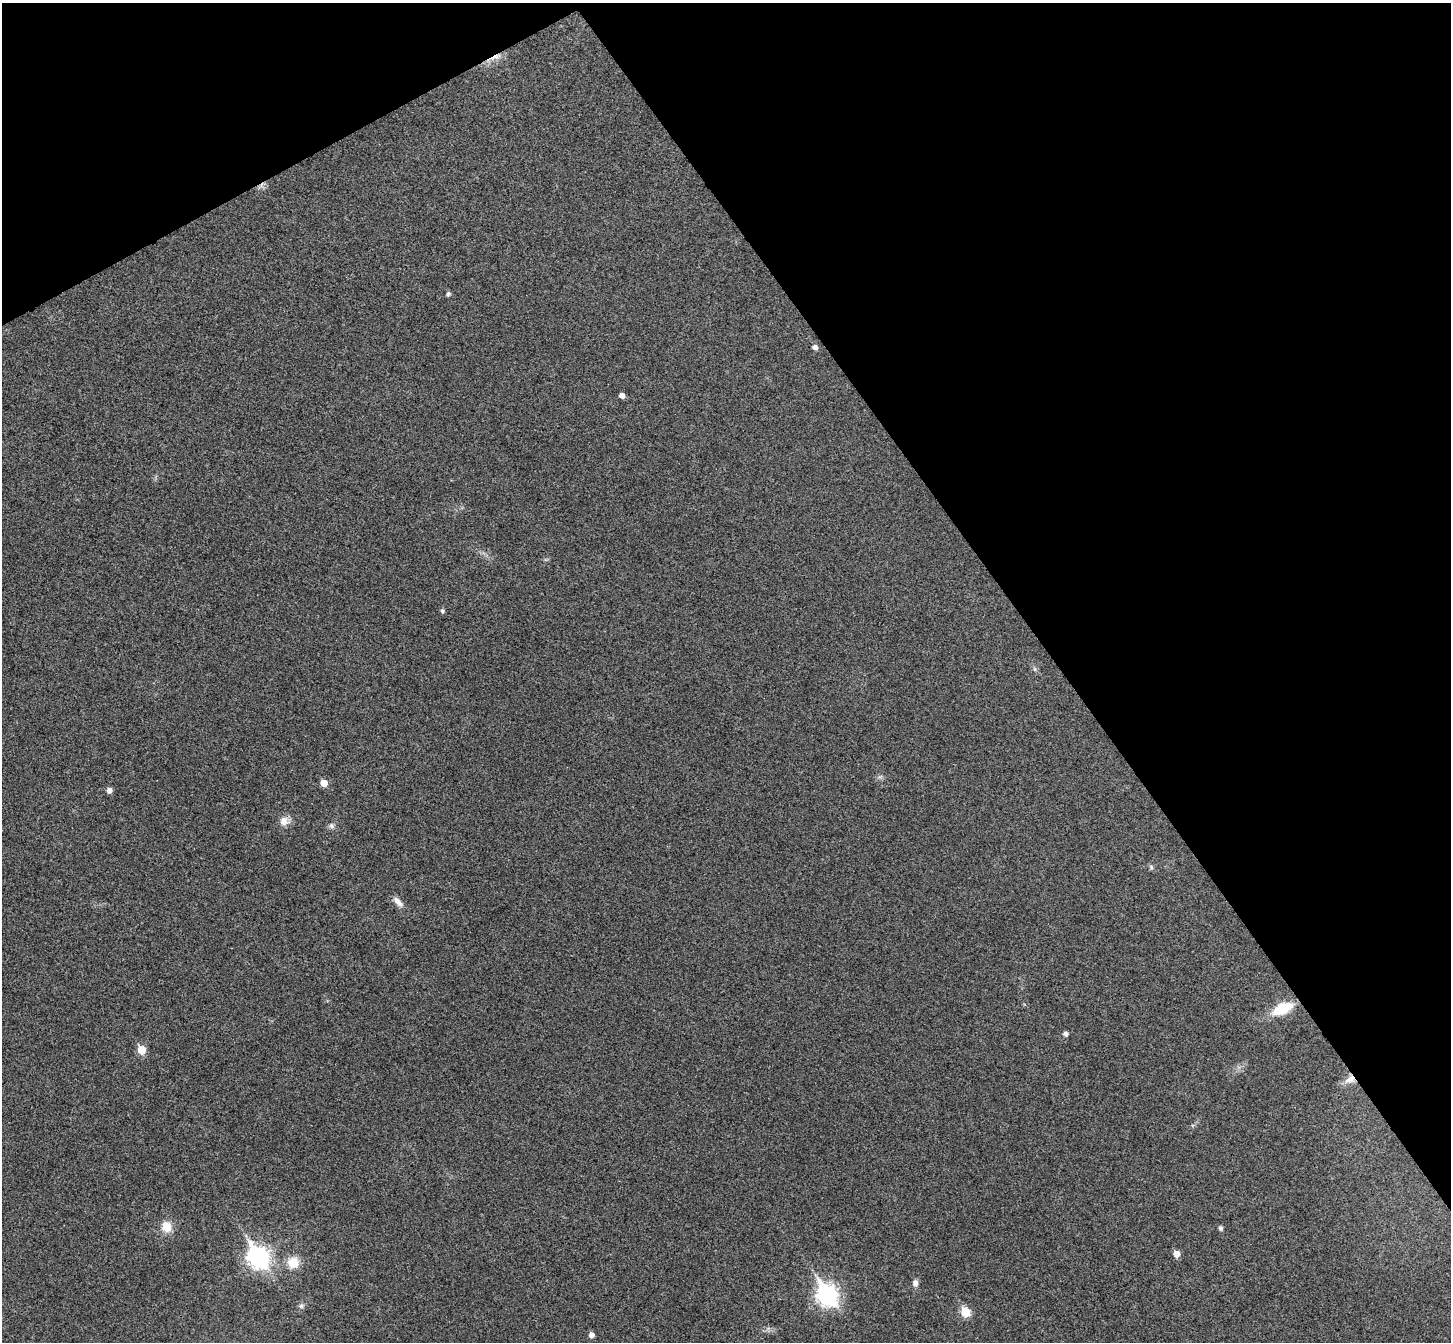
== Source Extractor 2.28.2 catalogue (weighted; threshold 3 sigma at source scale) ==
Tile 3 of 4 x 4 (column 3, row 1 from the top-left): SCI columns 2948-4396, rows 4210-5549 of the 5898 x 5875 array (HDU 1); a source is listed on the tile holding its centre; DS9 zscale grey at full resolution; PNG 1453 x 1344 px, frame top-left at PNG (2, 3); no overlay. Shown black and unused: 32% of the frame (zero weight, under 3 of 4 exposures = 6% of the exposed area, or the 3 px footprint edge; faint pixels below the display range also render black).
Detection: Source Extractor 2.28.2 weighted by HDU 2 'WHT'; one run over the whole footprint, this tile lists its part. Background 0.0533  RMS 0.0066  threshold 0.0295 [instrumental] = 3 sigma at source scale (4.5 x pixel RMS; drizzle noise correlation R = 1.50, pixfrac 1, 0.05/0.05 arcsec/px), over >= 5 px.
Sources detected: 28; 1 too faint to see at this stretch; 1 cosmic-ray / hot-pixel residue — not listed; the other 26 listed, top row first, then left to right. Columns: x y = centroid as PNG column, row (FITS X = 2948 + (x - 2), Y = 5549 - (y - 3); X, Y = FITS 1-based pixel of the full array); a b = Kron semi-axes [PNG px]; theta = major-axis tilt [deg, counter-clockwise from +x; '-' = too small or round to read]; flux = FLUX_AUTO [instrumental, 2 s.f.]
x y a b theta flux
495 57 21 6 24 5.8
448 294 7 5 55 1.2
815 347 5 5 - 3.1
622 395 5 4 - 3.8
442 611 5 5 - 1.5
1035 669 7 4 -89 1.2
324 783 5 5 - 9.2
109 790 5 5 - 3.3
284 821 15 11 10 5.5
331 826 7 7 - 2.1
1151 867 7 5 -69 1.4
398 902 17 7 -46 4.7
1282 1009 21 10 25 25
1065 1033 5 4 - 2.4
141 1050 6 5 - 20
1350 1079 15 10 30 6.2
167 1227 13 12 - 9.1
1220 1228 5 4 - 1.9
1176 1254 6 5 - 6.1
258 1257 10 8 -57 350
293 1262 14 13 - 11
915 1283 8 6 -89 2.9
827 1295 10 8 -58 330
301 1306 8 6 27 1.9
965 1312 6 5 - 26
591 1335 5 5 - 3.5
Overlapping masked pixels (flux is a lower limit): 2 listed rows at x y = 495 57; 1350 1079